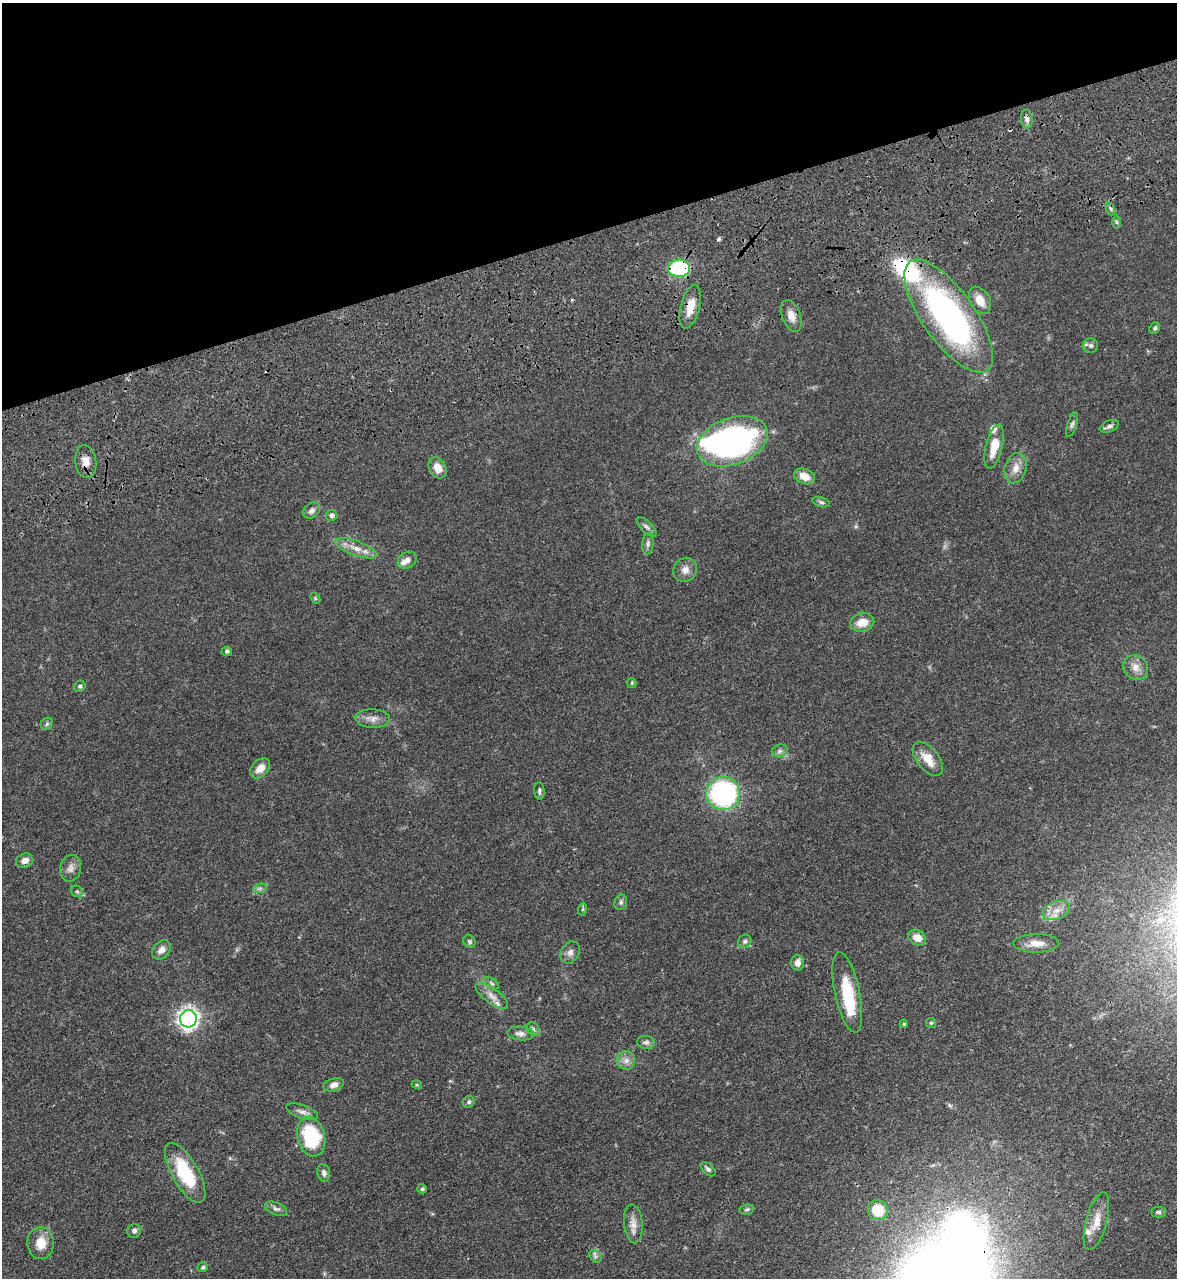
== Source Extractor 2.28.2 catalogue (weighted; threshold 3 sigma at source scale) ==
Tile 3 of 4 x 4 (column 3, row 1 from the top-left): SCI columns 2780-3954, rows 4005-5280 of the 5334 x 5453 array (HDU 1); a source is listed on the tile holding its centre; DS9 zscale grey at full resolution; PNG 1179 x 1280 px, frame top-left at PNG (2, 3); each listed source drawn as its Kron ellipse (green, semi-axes under 4 px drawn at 4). Shown black and unused: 18% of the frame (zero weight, under 3 of 4 exposures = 11% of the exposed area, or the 3 px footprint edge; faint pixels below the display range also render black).
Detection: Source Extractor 2.28.2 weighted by HDU 2 'WHT'; one run over the whole footprint, this tile lists its part. Background 0.0519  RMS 0.0042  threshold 0.0187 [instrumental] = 3 sigma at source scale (4.5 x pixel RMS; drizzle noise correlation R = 1.50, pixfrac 1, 0.05/0.05 arcsec/px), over >= 5 px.
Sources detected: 91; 2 inside a brighter object's white glare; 2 cosmic-ray / hot-pixel residue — neither listed nor drawn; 5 inside a brighter listed object's ellipse — not listed separately; the other 82 listed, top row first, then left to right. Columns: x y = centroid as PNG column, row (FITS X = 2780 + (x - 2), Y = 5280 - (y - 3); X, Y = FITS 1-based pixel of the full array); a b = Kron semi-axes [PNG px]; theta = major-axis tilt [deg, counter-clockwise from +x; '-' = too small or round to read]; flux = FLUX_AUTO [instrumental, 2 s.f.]
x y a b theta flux
1027 119 9 6 -87 1.7
1111 209 7 4 -71 0.69
1117 222 6 4 -88 0.54
679 268 11 8 1 35
980 300 14 10 -61 5.1
690 307 22 9 76 5.8
791 316 17 9 -69 3.7
949 316 67 26 -54 120
1155 328 6 5 - 0.73
1091 345 7 7 - 1.1
1072 424 13 4 72 1.1
1109 426 10 6 22 1.2
732 441 37 23 20 120
994 446 22 8 77 7.7
86 462 16 10 -82 3.9
437 468 11 8 -62 4.3
1016 468 15 10 75 4.1
804 476 11 7 -22 4.9
821 502 8 5 -16 0.86
311 511 9 7 42 1.4
332 515 6 5 - 1.3
646 527 12 5 -44 1.3
648 544 11 5 83 1.3
356 548 22 7 -20 4.3
407 560 10 7 34 2.2
685 570 12 11 - 2.7
315 598 6 4 -49 0.49
862 622 12 9 12 5.1
227 651 5 4 - 0.82
1136 668 13 11 -45 3.4
632 683 5 4 - 0.45
80 686 6 5 - 0.85
373 718 17 9 -2 3.3
47 724 7 5 46 0.76
780 751 8 6 21 1.2
928 759 20 11 -51 6.3
260 768 12 8 47 4.4
539 791 8 5 -83 0.94
723 793 17 16 - 67
25 861 9 7 24 2.6
71 868 13 10 78 2.4
260 888 7 4 19 0.95
77 891 6 5 - 0.74
621 902 7 6 - 0.97
583 909 6 4 71 0.55
1056 910 14 8 20 3.9
917 938 9 7 -31 4.2
469 941 6 5 - 0.72
745 941 7 6 - 1.2
1036 943 23 9 1 4.7
161 950 11 8 46 2.6
570 952 12 9 59 1.9
797 963 8 6 87 2.3
492 983 8 4 -34 0.83
847 992 41 12 -78 17
492 996 19 7 -36 3.5
188 1019 8 8 - 160
931 1023 5 5 - 0.59
904 1024 4 4 - 0.5
533 1029 7 6 - 0.9
521 1034 13 6 -6 1.8
646 1042 8 6 -5 1.3
626 1060 9 9 - 2.2
334 1085 10 6 17 2.8
417 1085 5 3 - 0.39
469 1102 6 5 - 0.86
302 1112 17 6 -19 2
311 1137 20 13 -75 30
708 1169 9 5 -41 1.2
185 1173 33 13 -60 23
324 1173 9 6 -76 1.4
422 1189 5 4 - 0.72
276 1209 12 6 -21 1.5
747 1209 8 5 7 0.76
878 1210 10 10 - 9.7
1158 1212 7 5 0 0.84
1096 1221 29 10 75 6.2
633 1224 19 9 -84 3.4
134 1231 7 6 - 1.3
40 1243 16 13 -90 6.4
595 1256 7 5 -48 0.92
203 1267 5 4 - 0.65
Overlapping masked pixels (flux is a lower limit): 4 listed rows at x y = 1027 119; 679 268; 690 307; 86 462